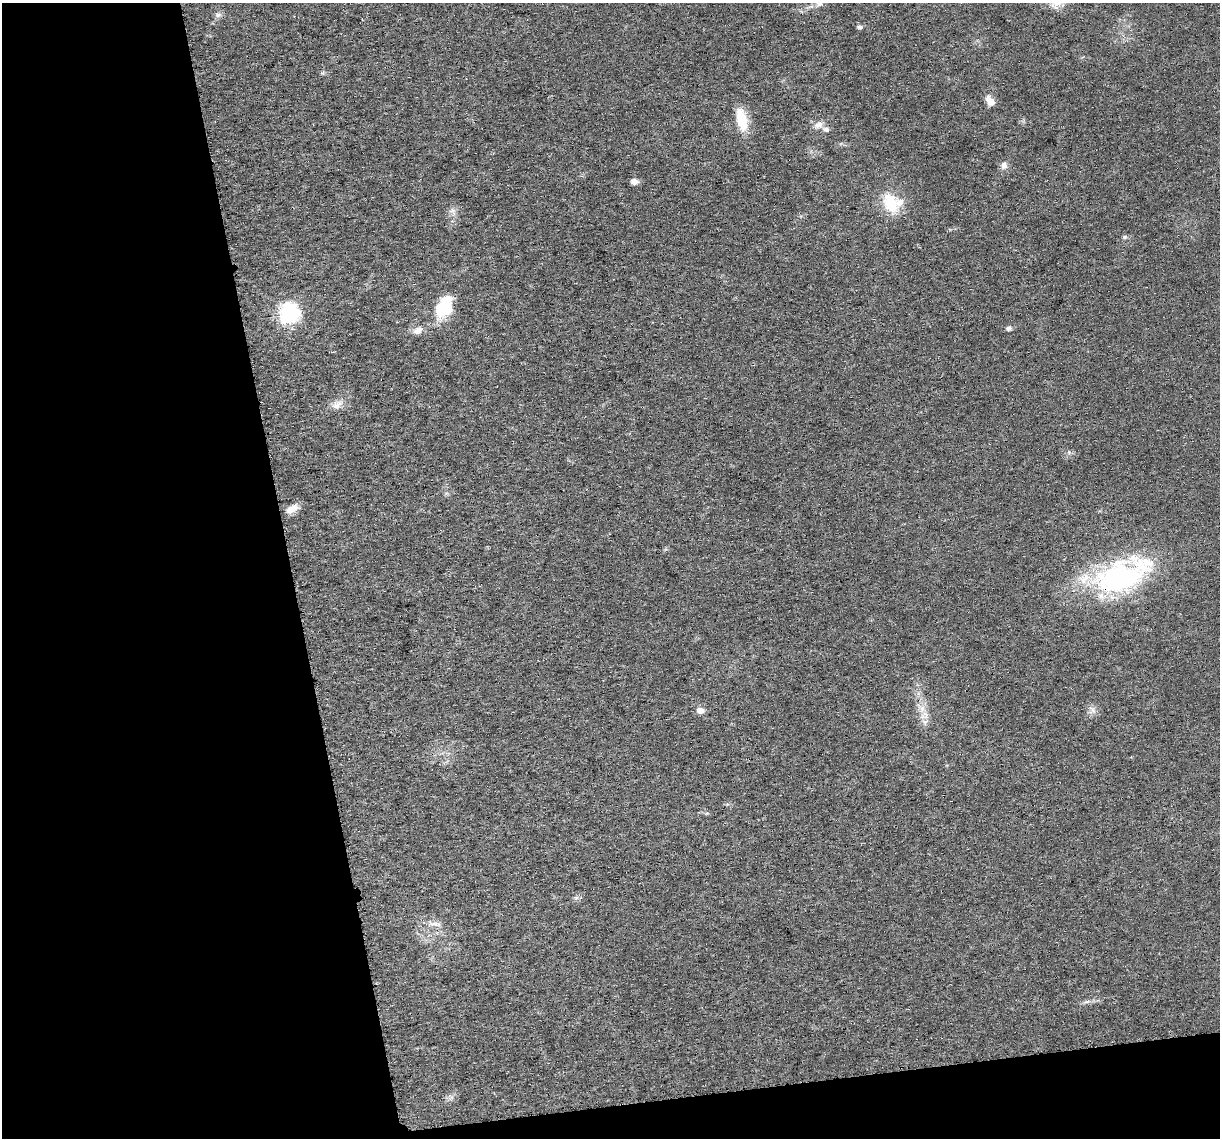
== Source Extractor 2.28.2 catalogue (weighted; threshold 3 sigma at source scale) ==
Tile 3 of 2 x 2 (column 1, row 2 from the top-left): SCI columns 7-1224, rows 43-1178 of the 2445 x 2342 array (HDU 1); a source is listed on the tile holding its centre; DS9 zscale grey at full resolution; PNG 1222 x 1140 px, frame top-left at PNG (2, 3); no overlay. Shown black and unused: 27% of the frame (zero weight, under 3 of 6 exposures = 1% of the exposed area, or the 3 px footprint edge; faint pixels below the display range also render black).
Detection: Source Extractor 2.28.2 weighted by HDU 2 'WHT'; one run over the whole footprint, this tile lists its part. Background 0.0272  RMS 0.0045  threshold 0.0185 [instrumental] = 3 sigma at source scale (4.09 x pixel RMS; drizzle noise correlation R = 1.36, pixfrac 0.8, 0.0396/0.0396 arcsec/px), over >= 5 px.
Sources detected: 29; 1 inside a brighter object's white glare — not listed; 2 inside a brighter listed object's ellipse — not listed separately; the other 26 listed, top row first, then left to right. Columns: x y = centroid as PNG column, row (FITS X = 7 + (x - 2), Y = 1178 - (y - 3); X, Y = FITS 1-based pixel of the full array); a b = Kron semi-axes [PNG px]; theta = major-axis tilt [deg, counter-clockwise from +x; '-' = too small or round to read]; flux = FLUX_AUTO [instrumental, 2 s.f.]
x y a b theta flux
1056 3 16 12 31 4.3
819 4 9 7 18 1.5
218 15 9 6 2 1.3
859 27 8 5 -9 1
323 73 6 4 -72 0.56
990 101 14 8 -56 3.4
742 119 26 11 -76 11
818 125 13 9 26 2.8
1004 165 9 8 - 2
634 182 8 7 - 1.9
890 203 27 18 -69 14
452 212 13 7 -48 2
1125 237 7 5 22 0.78
443 309 16 15 - 18
289 313 7 7 - 200
1009 328 7 6 - 1.1
417 330 14 9 20 2.9
337 404 19 9 33 3.7
292 509 15 8 31 4.4
1122 576 73 36 22 76
1093 710 8 5 -60 1.5
700 711 6 5 - 3.5
925 715 15 10 45 3.9
576 898 7 4 0 0.88
436 924 16 6 -7 2.4
1087 1002 10 4 14 1.2
Overlapping masked pixels (flux is a lower limit): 1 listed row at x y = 1122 576
Isophote crosses this tile's border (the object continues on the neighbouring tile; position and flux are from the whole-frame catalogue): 2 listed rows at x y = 1056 3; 819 4